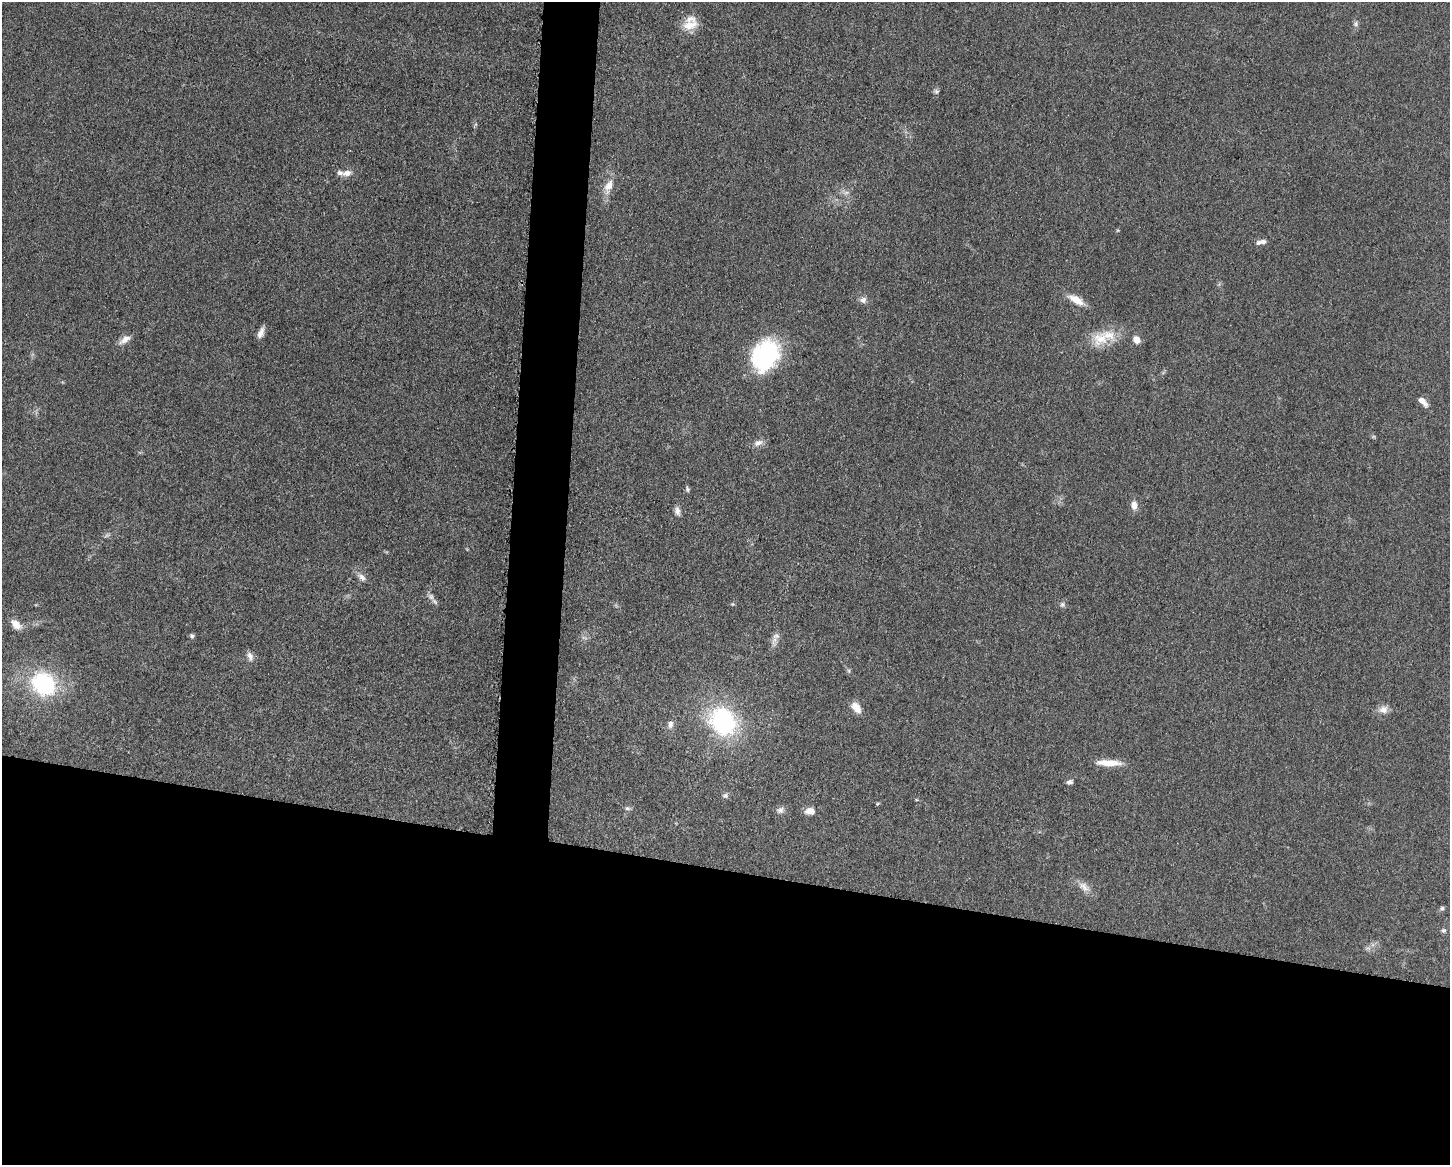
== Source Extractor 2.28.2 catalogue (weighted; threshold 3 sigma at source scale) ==
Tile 11 of 3 x 4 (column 2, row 4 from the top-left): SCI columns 1677-3124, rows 4-1166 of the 4680 x 4657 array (HDU 1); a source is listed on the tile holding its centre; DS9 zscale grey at full resolution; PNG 1452 x 1167 px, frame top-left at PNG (2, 2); no overlay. Shown black and unused: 28% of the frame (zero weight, under 3 of 5 exposures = <1% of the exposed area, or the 3 px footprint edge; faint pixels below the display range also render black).
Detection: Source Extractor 2.28.2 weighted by HDU 2 'WHT'; one run over the whole footprint, this tile lists its part. Background 0.0608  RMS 0.0057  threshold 0.0255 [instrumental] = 3 sigma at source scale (4.5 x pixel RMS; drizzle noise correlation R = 1.50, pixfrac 1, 0.05/0.05 arcsec/px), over >= 5 px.
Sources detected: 47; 1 too faint to see at this stretch — not listed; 3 inside a brighter listed object's ellipse — not listed separately; the other 43 listed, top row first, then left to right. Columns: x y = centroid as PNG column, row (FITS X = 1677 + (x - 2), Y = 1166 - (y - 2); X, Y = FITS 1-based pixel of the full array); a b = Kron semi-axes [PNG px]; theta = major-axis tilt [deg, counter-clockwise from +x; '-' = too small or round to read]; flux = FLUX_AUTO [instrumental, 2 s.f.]
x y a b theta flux
1356 24 8 6 -76 1.5
690 25 23 13 17 7.7
936 91 7 6 - 1.2
347 173 13 8 8 3.9
609 186 23 11 64 7.4
846 192 7 4 1 1.5
1263 242 9 7 0 2.8
863 300 9 8 - 2.5
1076 300 23 9 -31 7.4
261 333 12 6 68 3.4
125 339 17 7 34 4.2
1101 339 25 20 18 14
1137 340 8 6 -52 5.1
765 355 35 26 58 62
1423 401 14 6 -45 4.1
1373 437 6 4 19 0.64
758 443 13 7 21 3.3
688 489 8 4 -85 0.98
1134 505 12 7 -88 4
677 511 11 6 -77 2.5
362 577 12 7 -45 3
431 596 9 8 - 2.4
1062 604 7 7 - 1.5
16 624 14 8 -42 5.7
192 636 6 5 - 1.1
776 636 11 7 3 2.5
250 656 13 7 -74 2.8
849 671 6 4 -72 0.88
43 684 26 22 -40 57
856 707 14 8 -55 6.1
1383 710 13 10 17 4.2
723 721 24 19 -57 85
670 724 11 9 86 2.8
1109 763 30 7 -2 9.4
1070 782 8 6 19 1.7
725 795 8 7 - 1.5
878 803 6 3 20 0.61
627 808 7 5 -13 1.3
780 810 10 9 - 2.4
810 811 10 8 0 5.3
1084 887 18 10 -37 5.1
1442 908 6 5 - 1
1443 931 6 6 - 1.2